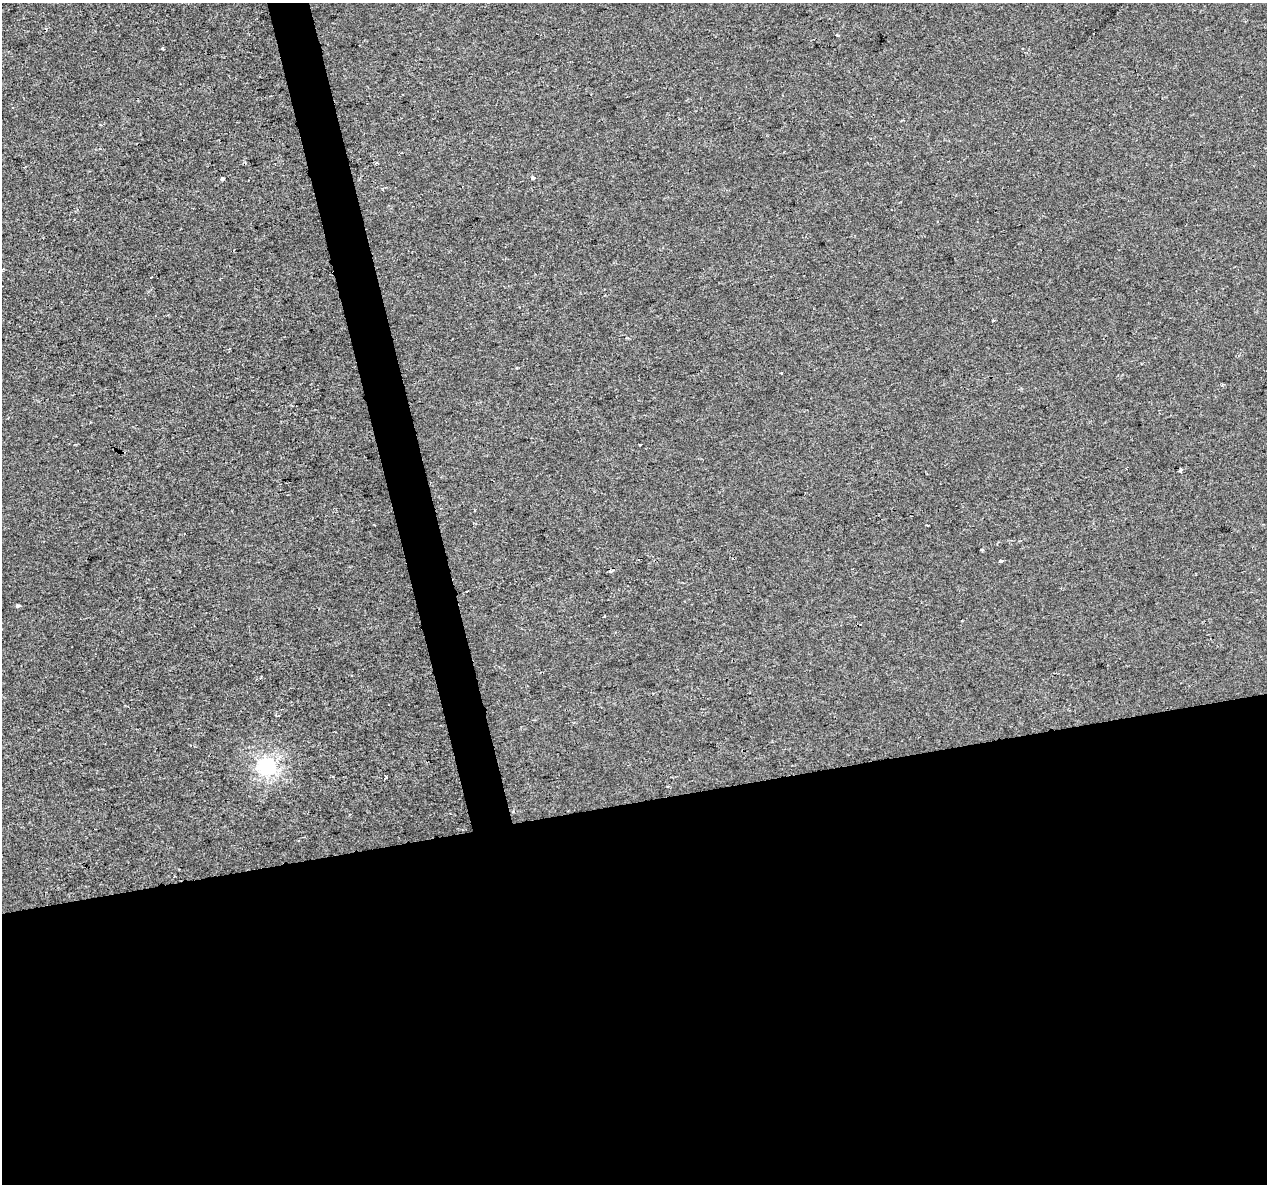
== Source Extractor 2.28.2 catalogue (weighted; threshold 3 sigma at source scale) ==
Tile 15 of 4 x 4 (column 3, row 4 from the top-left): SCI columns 2533-3797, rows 90-1271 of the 5063 x 4856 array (HDU 1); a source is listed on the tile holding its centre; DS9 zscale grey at full resolution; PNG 1269 x 1186 px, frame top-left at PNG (2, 3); no overlay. Shown black and unused: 35% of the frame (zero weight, under 2 of 3 exposures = <1% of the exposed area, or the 3 px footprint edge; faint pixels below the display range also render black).
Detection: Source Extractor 2.28.2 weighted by HDU 2 'WHT'; one run over the whole footprint, this tile lists its part. Background -8.11e-05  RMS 0.0042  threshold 0.0191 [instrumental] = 3 sigma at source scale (4.5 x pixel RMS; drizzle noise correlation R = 1.50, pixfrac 1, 0.0396/0.0396 arcsec/px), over >= 5 px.
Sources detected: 20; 7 cosmic-ray / hot-pixel residue — not listed; the other 13 listed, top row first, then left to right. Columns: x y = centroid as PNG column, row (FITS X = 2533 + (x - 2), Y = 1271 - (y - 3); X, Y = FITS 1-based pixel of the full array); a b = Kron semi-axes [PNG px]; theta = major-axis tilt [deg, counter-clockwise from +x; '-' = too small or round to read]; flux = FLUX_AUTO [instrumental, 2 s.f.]
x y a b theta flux
163 49 3 3 - 1.1
377 163 3 3 - 0.83
222 178 4 3 - 3.3
533 178 4 3 - 1.7
993 321 4 2 - 0.38
781 373 3 2 - 0.79
927 525 3 2 - 0.61
982 549 5 3 - 0.38
1001 561 3 3 - 2.6
18 606 5 4 - 0.78
278 716 4 2 - 0.45
266 766 7 6 - 140
386 777 3 3 - 1.2
Unlisted compact peaks at least as high as the median listed source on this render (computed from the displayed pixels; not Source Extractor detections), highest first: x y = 837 35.